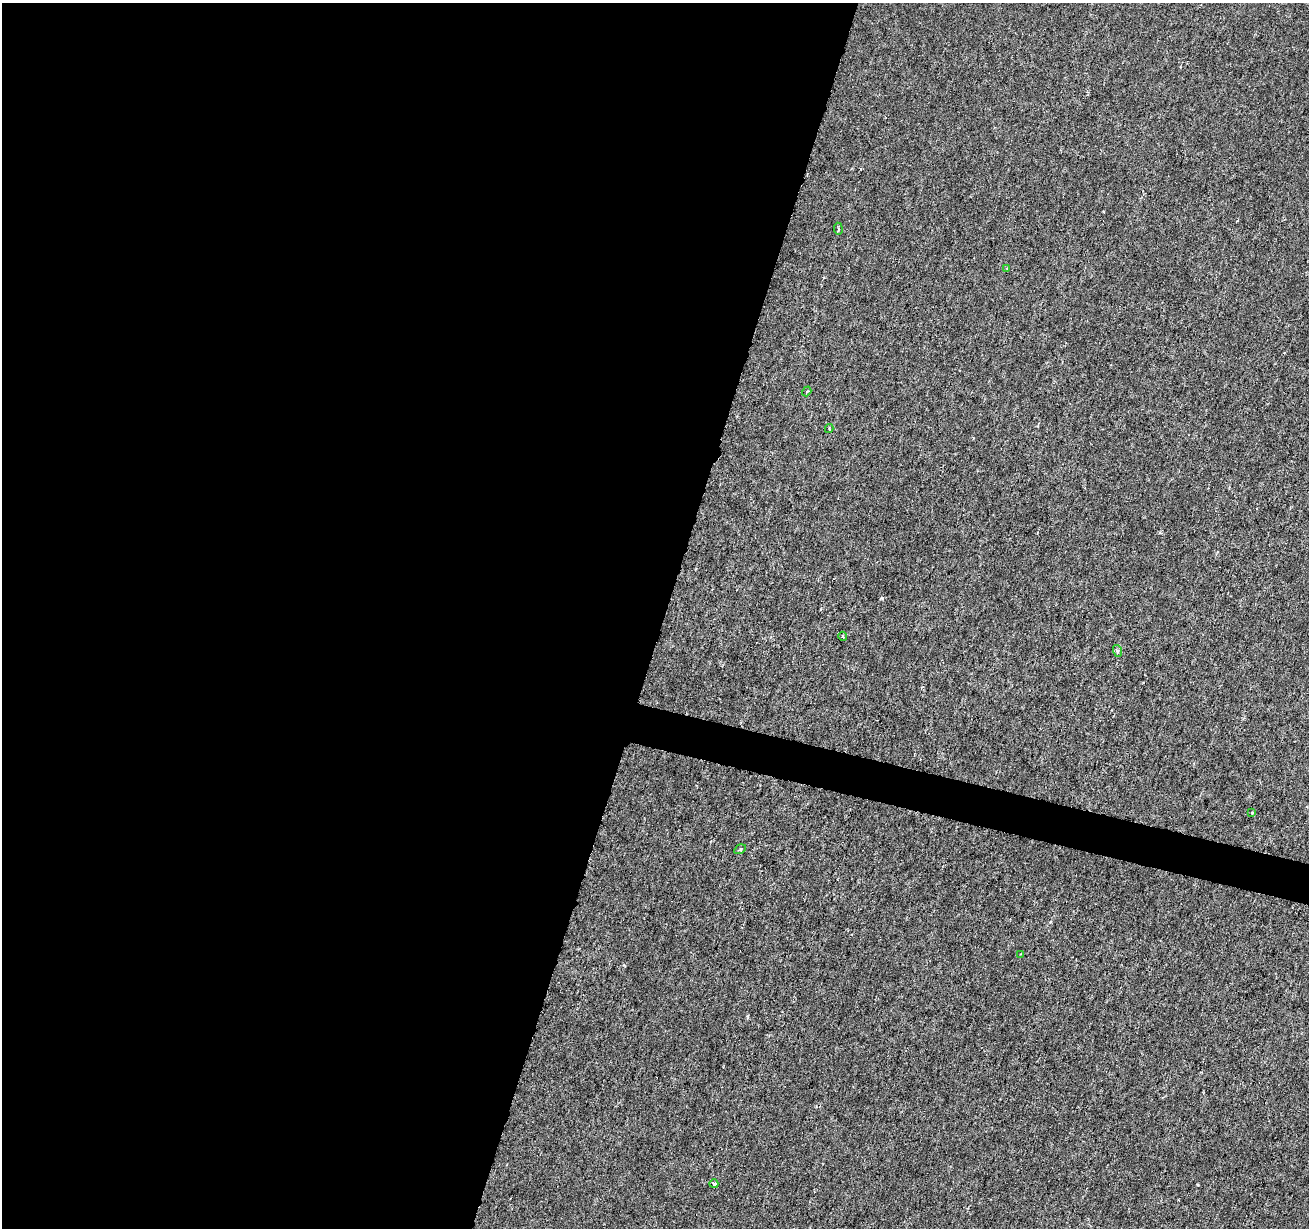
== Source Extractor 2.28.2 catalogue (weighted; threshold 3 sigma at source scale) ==
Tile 5 of 4 x 4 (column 1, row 2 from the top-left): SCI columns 1-1307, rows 2674-3899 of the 5238 x 5411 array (HDU 1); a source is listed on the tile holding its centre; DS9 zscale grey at full resolution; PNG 1311 x 1230 px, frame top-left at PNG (2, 3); each listed source drawn as its Kron ellipse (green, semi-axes under 4 px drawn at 4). Shown black and unused: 52% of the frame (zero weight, under 3 of 6 exposures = <1% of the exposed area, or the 3 px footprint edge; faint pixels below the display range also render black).
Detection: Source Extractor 2.28.2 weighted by HDU 2 'WHT'; one run over the whole footprint, this tile lists its part. Background -2.38e-04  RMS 0.0015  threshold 0.00616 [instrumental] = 3 sigma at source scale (4.09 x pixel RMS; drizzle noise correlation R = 1.36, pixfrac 0.8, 0.0396/0.0396 arcsec/px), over >= 5 px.
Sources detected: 10; all 10 listed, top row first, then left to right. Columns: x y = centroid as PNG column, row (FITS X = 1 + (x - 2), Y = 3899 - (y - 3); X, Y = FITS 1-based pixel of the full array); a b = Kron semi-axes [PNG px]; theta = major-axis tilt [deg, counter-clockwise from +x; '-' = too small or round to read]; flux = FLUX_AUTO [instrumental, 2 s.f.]
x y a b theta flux
838 229 6 3 -82 0.15
1007 268 4 3 - 0.16
807 391 5 3 - 0.18
829 429 4 4 - 0.15
843 636 5 3 - 0.15
1118 651 6 4 -71 0.21
1251 813 3 3 - 0.15
740 849 6 4 32 0.2
1021 954 3 3 - 0.12
714 1184 4 3 - 0.36
Unlisted compact peaks at least as high as the median listed source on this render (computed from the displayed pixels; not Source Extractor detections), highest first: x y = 882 598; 624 965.